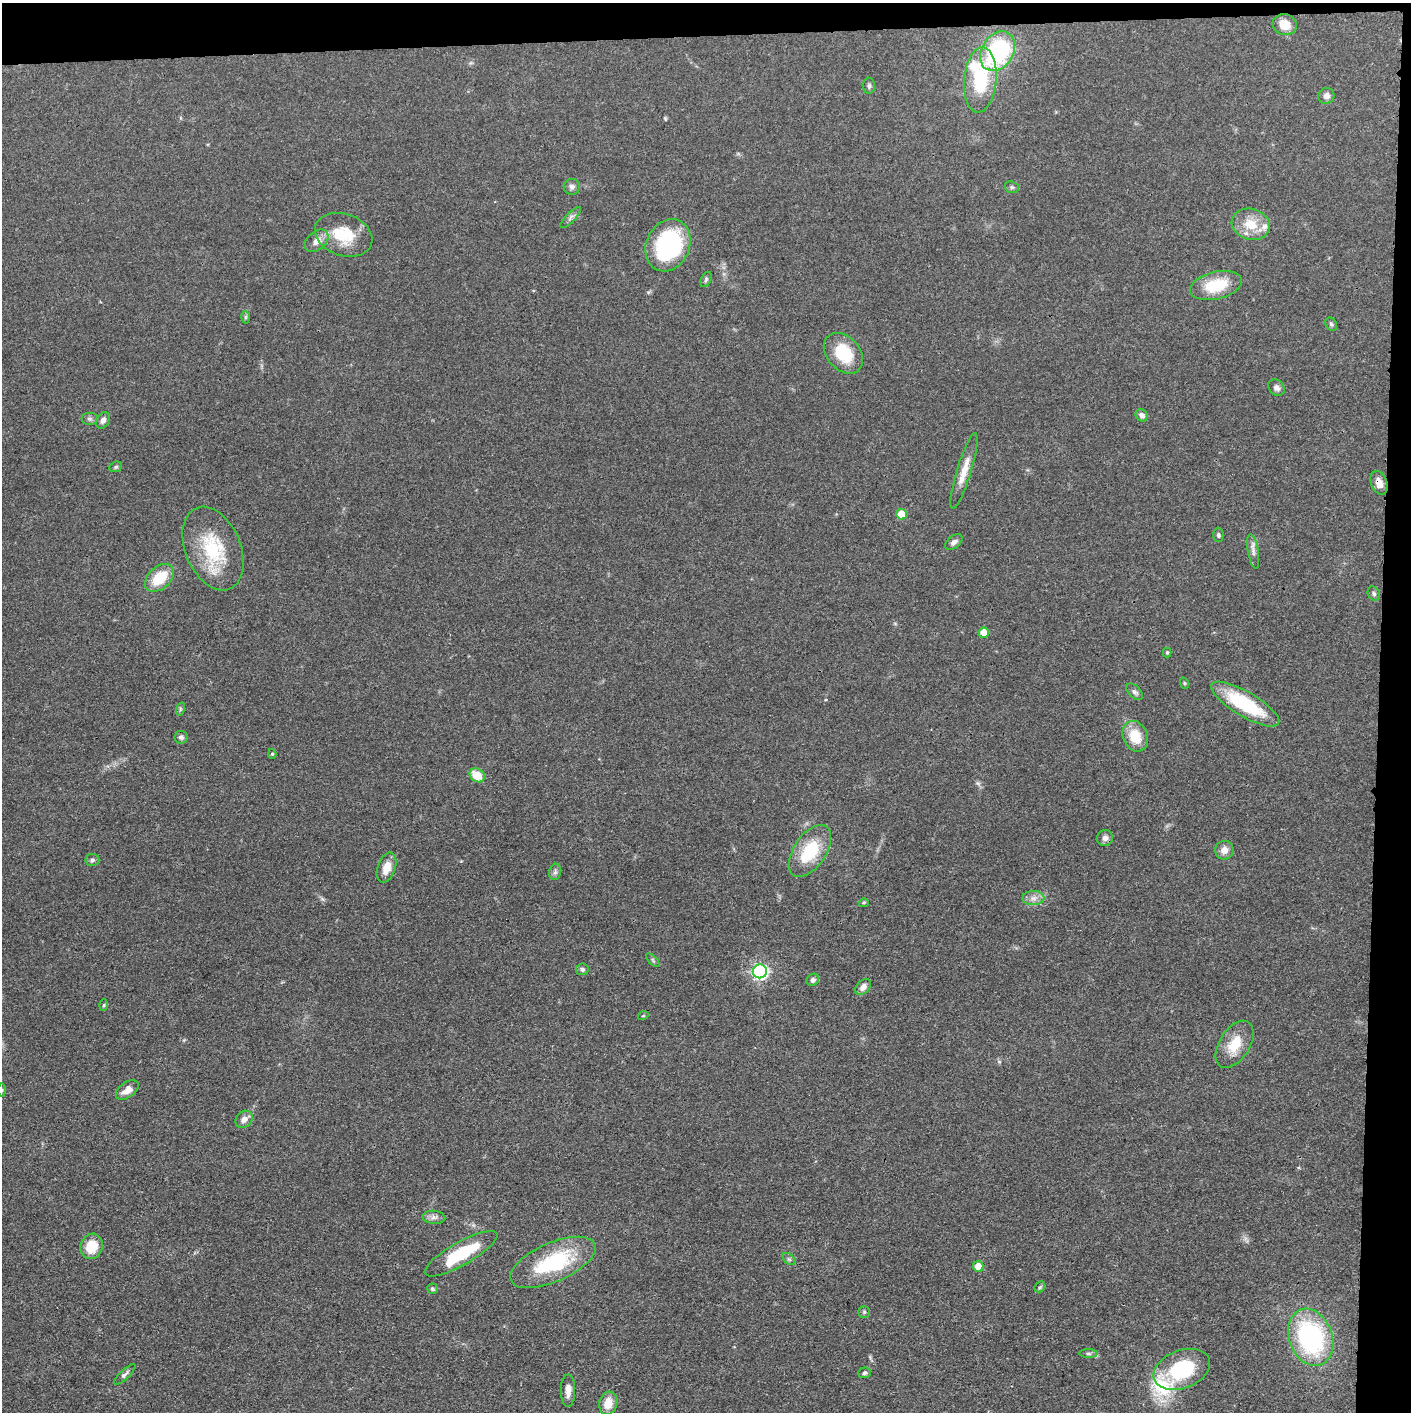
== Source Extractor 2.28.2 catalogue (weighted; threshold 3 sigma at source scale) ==
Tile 3 of 3 x 3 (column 3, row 1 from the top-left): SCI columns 2822-4230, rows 2837-4246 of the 4232 x 4261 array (HDU 1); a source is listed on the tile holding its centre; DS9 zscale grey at full resolution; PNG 1413 x 1414 px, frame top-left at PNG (2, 3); each listed source drawn as its Kron ellipse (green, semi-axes under 4 px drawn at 4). Shown black and unused: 5% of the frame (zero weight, under 3 of 4 exposures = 1% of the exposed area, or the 3 px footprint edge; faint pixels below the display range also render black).
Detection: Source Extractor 2.28.2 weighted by HDU 2 'WHT'; one run over the whole footprint, this tile lists its part. Background 0.0571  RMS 0.0052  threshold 0.0235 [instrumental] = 3 sigma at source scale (4.5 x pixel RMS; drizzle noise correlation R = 1.50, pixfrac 1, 0.05/0.05 arcsec/px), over >= 5 px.
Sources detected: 79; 3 inside a brighter listed object's ellipse — not listed separately; the other 76 listed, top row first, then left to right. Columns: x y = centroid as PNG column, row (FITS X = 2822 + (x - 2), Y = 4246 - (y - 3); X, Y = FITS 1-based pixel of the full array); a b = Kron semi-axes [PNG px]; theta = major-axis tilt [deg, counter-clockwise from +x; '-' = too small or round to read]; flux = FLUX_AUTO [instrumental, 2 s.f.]
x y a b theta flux
1285 25 12 10 -16 7.9
997 51 21 16 59 65
980 80 33 16 85 31
869 86 8 6 -89 1.1
1326 96 8 8 - 2.6
572 187 8 8 - 2
1012 187 7 5 -20 1.1
571 218 14 5 46 1.7
1251 224 19 15 -16 12
344 235 29 21 -20 20
317 241 13 9 42 4.1
668 245 27 21 65 68
706 279 8 5 64 1
1216 286 26 13 14 20
245 317 6 4 89 0.87
1331 324 7 5 -61 1.2
843 353 23 16 -48 21
1276 388 9 7 -47 2.1
1142 415 6 5 - 2.6
90 419 8 6 0 1.4
103 420 9 6 62 2.1
116 467 6 5 - 0.94
964 471 39 7 73 8
1379 483 12 8 -69 4.6
901 514 5 5 - 11
1218 535 7 5 89 1.1
954 542 10 6 41 2
213 549 44 27 -67 34
1253 551 17 5 -80 2.6
159 578 17 11 42 16
1374 594 7 5 -60 1.1
984 633 5 5 - 7.3
1167 653 5 4 - 0.69
1184 683 6 3 -71 0.53
1135 692 10 6 -45 1.5
1245 704 39 12 -30 35
180 709 6 4 72 0.79
1135 736 16 12 -68 13
181 737 6 6 - 1.6
272 754 5 4 - 0.69
477 775 8 6 -34 11
1105 838 8 7 - 2.2
1224 850 9 9 - 3.9
810 851 29 16 56 25
92 860 7 6 - 1.3
387 868 15 9 71 6.6
555 872 8 6 77 1.5
1033 898 11 7 1 3.2
864 903 5 4 - 0.68
653 960 8 3 -45 0.71
582 969 6 6 - 1.3
760 971 7 7 - 140
813 980 6 5 - 1.7
863 987 9 6 47 3.2
104 1005 6 4 87 0.71
643 1016 5 3 - 0.44
1235 1044 26 15 58 13
2 1090 6 4 -90 0.86
127 1090 13 7 36 4.6
244 1119 9 7 46 3.2
434 1217 11 6 -4 2.2
91 1246 13 11 70 12
461 1254 41 11 30 28
789 1259 7 4 -44 1
553 1262 46 19 23 43
978 1266 5 5 - 8
1040 1287 6 4 46 0.8
432 1289 5 5 - 0.95
864 1312 6 5 - 0.87
1311 1337 29 21 -69 82
1088 1353 9 4 -1 1.2
1182 1369 29 19 21 36
865 1373 6 5 - 1.1
125 1374 14 5 44 1.5
568 1390 16 7 90 3.7
608 1403 12 9 75 7.1
Overlapping masked pixels (flux is a lower limit): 1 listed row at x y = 1379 483
Isophote crosses this tile's border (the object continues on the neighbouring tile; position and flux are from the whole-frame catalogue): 1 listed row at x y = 2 1090